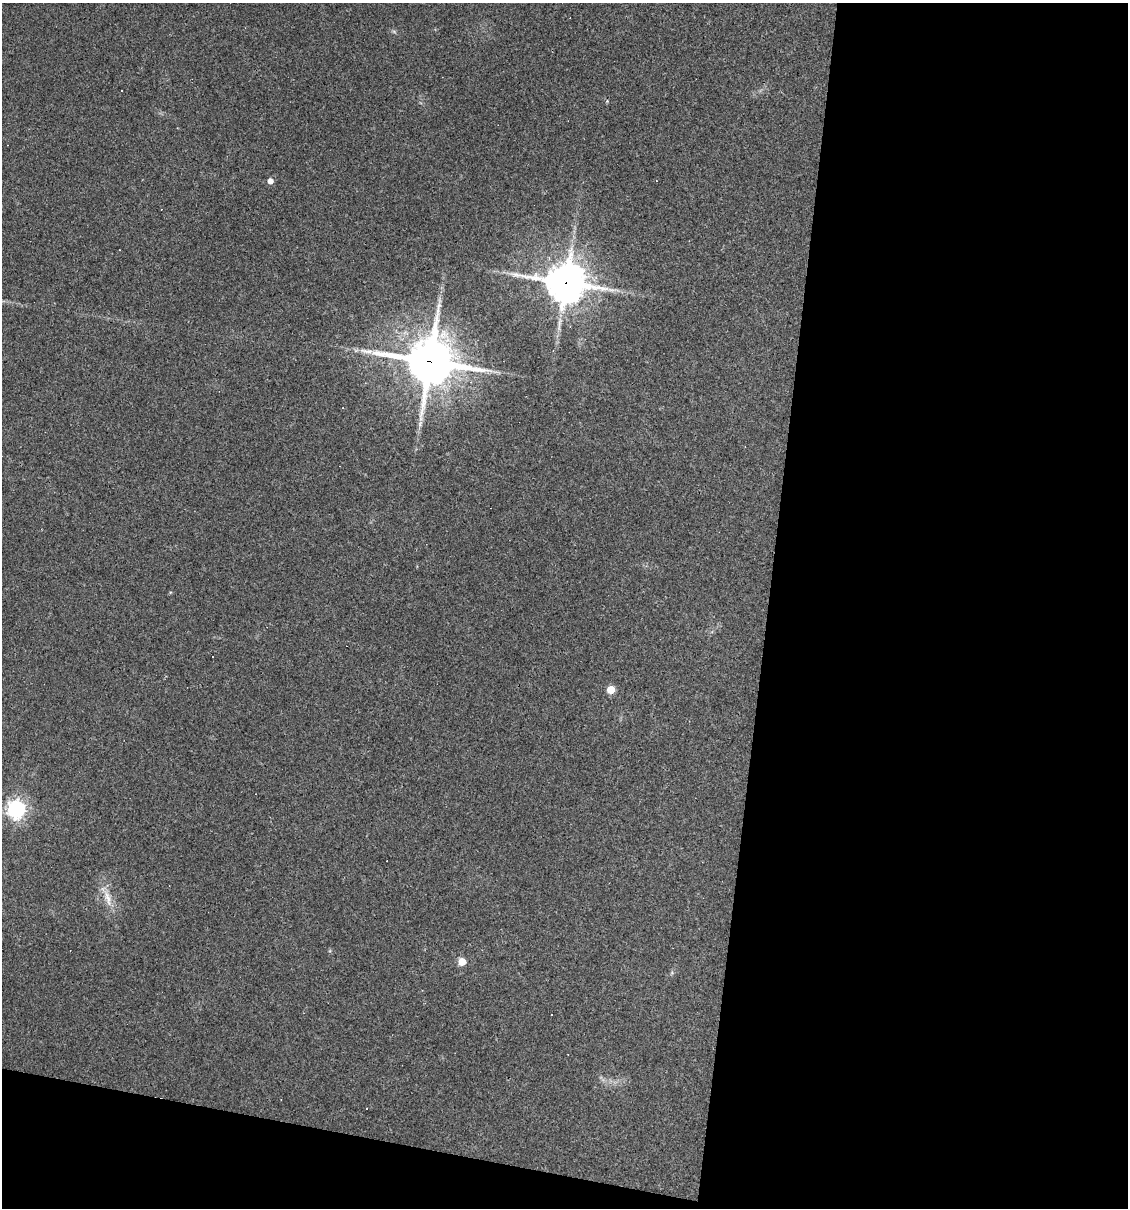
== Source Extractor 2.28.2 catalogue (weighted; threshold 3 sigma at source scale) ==
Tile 16 of 4 x 4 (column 4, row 4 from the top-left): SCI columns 3491-4616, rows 1-1206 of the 4845 x 4824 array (HDU 1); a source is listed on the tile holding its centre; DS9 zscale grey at full resolution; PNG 1130 x 1210 px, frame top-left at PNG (2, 3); no overlay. Shown black and unused: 36% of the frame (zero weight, under 3 of 4 exposures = <1% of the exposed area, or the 3 px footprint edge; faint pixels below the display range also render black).
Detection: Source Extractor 2.28.2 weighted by HDU 2 'WHT'; one run over the whole footprint, this tile lists its part. Background 0.0911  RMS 0.0055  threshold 0.0247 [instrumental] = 3 sigma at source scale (4.5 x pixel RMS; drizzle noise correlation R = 1.50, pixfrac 1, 0.05/0.05 arcsec/px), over >= 5 px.
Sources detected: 11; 3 cosmic-ray / hot-pixel residue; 1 long thin detection or spike segment (spike, bleed or trail) — not listed; the other 7 listed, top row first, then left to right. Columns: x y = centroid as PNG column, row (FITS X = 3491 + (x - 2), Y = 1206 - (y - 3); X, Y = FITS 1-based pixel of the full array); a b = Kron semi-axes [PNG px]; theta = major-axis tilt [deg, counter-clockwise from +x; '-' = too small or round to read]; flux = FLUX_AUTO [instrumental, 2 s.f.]
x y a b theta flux
270 181 5 5 - 3.9
566 282 15 13 -8 1200
430 361 17 16 - 2000
611 689 5 5 - 15
16 809 7 7 - 250
108 898 25 7 -75 6.5
462 961 5 5 - 12
Overlapping masked pixels (flux is a lower limit): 2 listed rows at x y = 566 282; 430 361